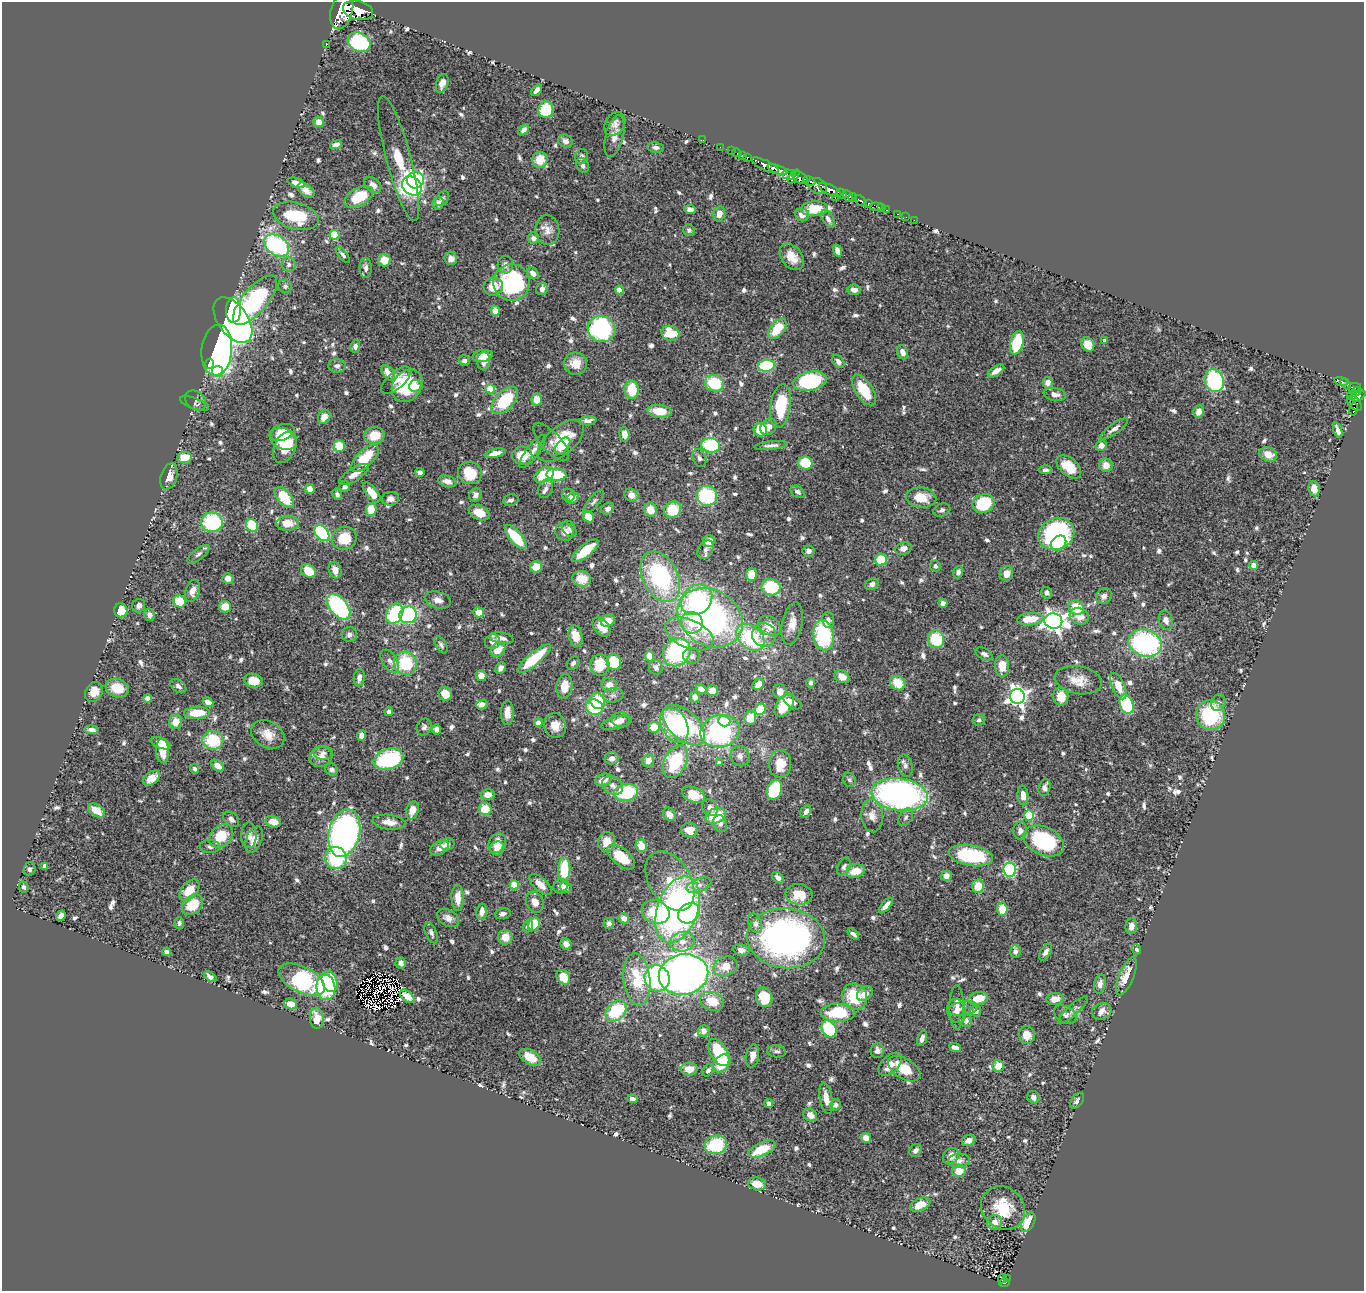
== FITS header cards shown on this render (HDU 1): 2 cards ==
NAXIS1  =                 1362
NAXIS2  =                 1289

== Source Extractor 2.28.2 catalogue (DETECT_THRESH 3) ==
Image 1362 x 1289 px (HDU 1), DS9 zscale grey, 1 PNG px = 1 image px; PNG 1366 x 1293 px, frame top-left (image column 1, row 1289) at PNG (2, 2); each listed source drawn as its Kron ellipse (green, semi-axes under 4 px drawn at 4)
Background 1.01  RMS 0.027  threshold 0.0801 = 3 sigma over >= 5 px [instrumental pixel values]
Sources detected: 815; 4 with non-positive FLUX_AUTO (blend fragments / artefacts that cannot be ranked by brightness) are neither listed nor drawn; of the other 811, the 500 brightest by FLUX_AUTO listed and drawn (311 fainter detections omitted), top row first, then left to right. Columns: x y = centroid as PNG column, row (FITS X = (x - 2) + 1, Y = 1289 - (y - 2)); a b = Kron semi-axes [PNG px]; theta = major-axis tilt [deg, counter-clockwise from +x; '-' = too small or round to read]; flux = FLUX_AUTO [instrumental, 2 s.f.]
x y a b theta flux
358 10 15 9 -15 5500
342 11 18 11 75 9600
359 42 12 9 -28 160
326 45 2 2 - 13
442 83 9 6 71 12
537 90 6 4 51 7.2
546 110 8 7 - 69
319 122 5 5 - 16
615 124 12 9 57 9.7
524 130 6 4 43 5.5
615 136 21 9 76 17
703 140 2 2 - 9.2
565 141 7 6 - 7.7
336 145 6 4 25 9.7
656 147 8 5 -9 5.9
720 147 2 2 - 14
732 151 3 2 - 32
737 153 5 2 - 16
743 156 2 2 - 18
582 157 8 6 74 5.8
747 157 3 3 - 50
399 158 64 12 -75 98
540 160 8 7 - 34
583 165 8 6 -66 7.6
765 165 15 5 -25 2100
777 169 10 4 -23 2400
789 174 7 5 -2 300
794 177 8 3 56 310
800 178 8 5 -31 1400
415 180 9 8 - 170
809 181 6 3 -27 510
296 183 9 4 -18 10
373 185 9 6 -38 9.8
412 186 11 8 -39 310
817 186 10 7 -28 820
306 190 10 6 -40 13
830 190 12 5 -27 4000
842 194 6 3 -53 700
848 196 6 4 -62 1100
359 197 16 8 30 62
835 197 4 3 - 270
853 197 4 3 - 770
442 199 8 5 50 6.2
860 201 7 3 -44 330
438 203 6 5 - 9.6
868 203 4 3 - 480
876 207 6 4 -5 120
881 208 3 2 - 23
690 209 5 4 - 12
814 209 13 7 3 45
887 210 3 2 - 34
719 214 7 6 - 13
897 214 3 3 - 21
802 215 7 6 - 14
296 216 23 13 -15 78
906 217 2 2 - 8.2
828 219 10 5 -61 7.5
914 220 2 2 - 10
547 230 15 12 -84 16
689 230 6 5 - 5.7
334 235 5 4 - 83
534 238 6 5 - 6.5
277 245 13 9 -35 210
837 251 6 4 -72 9.9
343 255 10 4 -52 5.5
792 257 14 10 -53 25
451 258 6 6 - 14
384 260 6 6 - 25
289 265 7 7 - 6.4
505 265 9 7 -83 7.7
366 268 10 6 90 7.4
533 273 6 5 - 12
512 283 18 18 - 170
285 286 7 6 - 5.6
493 287 10 9 - 28
542 289 6 5 - 8
619 290 4 4 - 17
854 290 6 5 - 11
255 300 31 12 50 290
233 310 12 7 88 120
495 311 5 4 - 17
233 320 26 15 -54 550
602 329 14 12 -27 250
777 329 12 6 50 57
670 333 9 7 -16 46
1105 341 4 3 - 7.3
1017 343 12 6 76 96
1088 344 7 6 - 26
355 346 6 5 - 7.1
217 350 25 15 84 950
902 352 7 5 -68 11
483 356 10 6 11 23
464 361 5 5 - 7.6
483 361 9 6 87 13
838 361 7 5 -50 8.6
210 364 5 4 - 64
576 364 11 11 - 28
337 366 8 7 - 7.3
766 366 8 6 4 110
218 371 6 5 - 74
996 371 9 4 34 14
388 373 8 5 -53 17
396 380 18 8 42 19
810 381 17 9 11 190
1214 381 12 9 -69 180
1341 381 7 3 -16 220
1048 382 6 5 - 15
714 383 9 8 - 79
1346 384 6 4 -51 290
407 386 17 14 51 100
416 386 6 6 - 14
1355 387 6 4 10 340
490 389 5 4 - 56
632 390 9 7 -88 53
864 390 17 8 -57 59
1357 391 5 4 - 330
1055 394 11 6 -9 11
1351 395 5 3 - 180
1359 396 7 4 32 490
196 400 11 8 -39 6.6
537 400 6 5 - 23
505 401 16 9 47 99
195 403 15 5 -18 5.7
1355 403 9 5 -48 200
781 406 22 10 81 86
1353 409 6 4 79 72
659 411 12 6 -7 42
1199 411 6 5 - 16
324 417 7 5 55 17
588 421 8 4 4 7.5
769 427 9 7 48 16
1114 429 16 5 36 10
760 430 7 6 - 47
1338 430 8 3 -72 9.1
282 432 13 8 20 26
624 434 7 5 -84 16
374 436 10 8 9 36
284 439 14 10 -23 37
561 441 27 14 40 76
551 442 24 10 -47 12
711 445 9 7 -8 110
771 445 16 4 6 8
1101 445 5 5 - 15
339 446 6 5 - 47
563 446 10 6 51 18
285 447 16 11 67 58
532 451 20 6 53 14
495 453 11 4 14 14
1268 454 9 7 -23 23
522 456 10 9 - 37
185 458 7 5 8 37
365 458 17 8 45 68
699 458 9 6 -67 6.4
805 463 7 6 - 62
1106 465 7 6 - 18
1069 467 14 8 -41 41
1045 470 6 4 -3 5.2
420 472 5 4 - 6.5
470 473 12 11 - 61
354 474 17 6 32 18
544 475 10 7 30 77
556 475 10 6 -4 77
169 477 13 8 72 19
447 481 9 5 -14 9.5
345 487 5 5 - 7.3
310 489 5 4 - 14
546 489 10 7 71 7.2
1314 489 8 5 -84 13
798 492 8 5 -35 5.8
372 493 12 5 -52 28
337 494 6 4 -64 5.8
476 495 7 6 - 7.1
569 495 6 6 - 8.2
631 495 7 6 - 13
707 496 10 10 - 140
284 498 12 6 -50 59
573 498 6 5 - 11
921 498 15 10 -6 37
390 499 9 7 5 9.6
511 500 7 5 12 6
594 502 14 5 51 5.9
984 503 11 9 20 86
371 509 6 5 - 34
608 509 7 5 39 6.7
650 510 7 6 - 26
673 510 9 8 - 59
942 510 8 6 20 5.4
479 513 11 7 -24 26
589 517 6 5 - 32
212 522 11 10 - 140
288 523 11 7 1 26
252 525 6 6 - 75
569 529 9 6 -55 6.3
565 532 9 9 - 14
322 533 9 6 -52 160
1056 534 18 15 25 260
515 537 15 6 -49 77
344 538 12 11 - 49
709 541 6 6 - 29
1058 543 8 6 41 51
903 549 8 6 21 11
705 550 10 7 59 7.5
585 551 16 6 39 47
808 551 6 5 - 6.9
199 554 13 5 38 6.2
881 560 6 5 - 54
1253 565 4 4 - 14
935 566 6 5 - 5.9
536 567 6 5 - 24
335 570 8 6 -73 17
308 571 8 6 -35 37
958 572 6 5 - 6.1
751 574 6 5 - 30
1006 574 7 6 - 17
660 577 27 17 -63 220
228 578 5 5 - 11
582 579 9 7 -14 32
872 584 7 5 28 7.8
771 587 9 8 - 86
193 591 11 7 72 14
1047 593 6 5 - 6.8
1104 596 8 7 - 10
438 600 13 8 -15 13
697 600 17 14 40 170
179 601 6 6 - 62
943 603 4 4 - 11
139 606 7 6 - 8.1
225 607 6 5 - 23
339 607 15 9 -51 210
1076 608 8 7 - 44
121 610 7 6 - 35
479 612 5 5 - 21
395 614 11 8 60 130
150 615 6 5 - 7.2
408 615 9 8 - 200
1079 616 10 8 -25 24
710 618 34 27 -31 480
1030 619 13 6 4 38
828 620 8 6 -84 7.6
1166 620 9 7 -76 12
608 621 7 5 22 17
1053 621 9 7 -10 1200
692 623 11 10 - 33
792 624 22 10 79 21
769 626 12 9 -33 25
602 627 11 7 -49 21
689 634 26 14 -23 45
349 635 7 7 - 7.7
764 635 12 11 - 18
824 635 15 10 -82 150
576 636 11 7 -76 28
750 637 16 11 -41 130
501 638 12 5 -9 13
936 639 9 8 - 79
492 642 8 7 - 13
1145 643 17 13 -20 300
441 645 9 5 -60 5.3
498 650 8 6 44 28
677 652 15 13 48 190
984 654 9 5 -26 6
649 656 5 4 - 23
692 656 8 8 - 6.8
534 659 21 6 40 93
390 661 13 7 -57 10
614 662 8 7 - 70
405 663 12 11 - 94
573 663 7 5 50 5.6
600 665 11 9 85 50
1002 666 10 7 -87 31
656 667 7 6 - 7.2
501 668 6 5 - 9.4
481 676 5 5 - 17
842 677 8 6 -31 19
359 678 9 5 85 9.7
1078 680 23 14 -10 29
253 681 9 7 -12 28
811 683 4 4 - 6.5
898 683 8 6 -37 39
758 684 6 5 - 18
609 685 8 7 - 19
178 686 9 6 -35 7.7
564 686 12 8 84 31
1118 686 14 6 -66 22
117 688 12 9 -21 36
701 689 5 4 - 12
712 691 5 5 - 14
94 692 10 8 57 22
780 692 7 6 - 13
445 694 7 6 - 23
613 695 10 7 7 8.8
1017 696 7 7 - 920
1061 696 9 7 -82 33
695 697 5 5 - 7.4
148 698 4 4 - 16
598 701 8 7 - 79
208 702 6 4 -36 13
793 702 10 5 -32 9.8
1218 703 8 7 - 6.4
1126 704 10 6 -69 120
482 705 6 4 20 9.9
784 705 13 8 57 44
595 707 9 7 -25 92
760 709 6 5 - 56
389 712 4 4 - 5.5
197 713 13 6 3 47
507 713 12 6 -89 17
1211 715 15 14 - 140
750 718 7 6 - 30
621 720 9 7 -11 11
979 720 6 5 - 5.7
724 721 6 5 - 65
176 722 7 6 - 22
538 723 4 4 - 17
617 723 15 6 14 19
674 725 18 12 -62 170
684 725 25 14 -43 170
555 726 12 11 - 23
424 727 9 7 60 5.8
654 727 5 5 - 37
437 729 5 4 - 9
92 730 7 4 -6 7.6
720 731 20 16 12 270
268 735 17 13 -29 26
362 736 5 4 - 13
213 740 10 9 - 85
161 743 10 5 -21 19
162 751 12 6 -86 30
323 753 10 7 -7 7
740 756 10 9 - 11
321 757 12 9 23 14
612 758 7 6 - 12
388 759 15 10 18 160
648 761 6 5 - 16
675 762 18 11 63 110
719 763 4 4 - 7.1
780 764 14 11 87 42
218 766 7 5 -38 16
905 766 11 7 -73 7.9
195 769 5 4 - 6.4
332 770 6 5 - 7
151 778 9 6 38 19
603 780 9 6 22 16
849 780 7 6 - 5.6
613 785 11 8 -32 11
1045 787 9 5 74 9.8
774 790 10 7 69 96
626 793 12 8 11 110
488 795 7 5 8 15
694 795 12 7 -21 42
900 795 28 16 -7 700
1023 795 10 5 -84 18
710 808 9 7 -50 9.6
485 809 6 6 - 36
96 810 9 5 -34 28
412 810 9 6 74 21
806 811 6 5 - 7.2
669 814 7 5 -53 16
1029 815 5 5 - 110
716 816 10 7 21 56
872 816 16 11 -86 18
906 817 10 6 58 6
231 819 9 6 -41 8.3
273 822 8 5 -14 22
389 822 16 7 -7 17
720 824 8 7 - 8.4
689 830 8 7 - 23
1020 831 9 7 90 10
344 833 24 15 77 880
249 835 13 7 89 14
221 836 13 10 44 51
254 840 14 8 68 18
1044 841 21 14 -24 160
607 842 10 8 81 24
497 843 10 8 57 23
447 844 7 5 13 9.1
641 846 6 5 - 28
210 847 10 6 -4 6.9
439 848 10 6 27 17
497 848 7 7 - 19
971 856 22 10 -10 140
621 857 16 8 -39 48
336 858 11 10 - 120
45 866 4 4 - 10
844 867 9 6 64 5.8
30 869 7 6 - 5.4
564 869 12 6 87 67
1010 870 7 6 - 190
855 871 10 6 12 30
946 876 5 5 - 14
778 878 7 4 -42 6.7
670 881 32 20 -59 64
540 884 14 6 -42 16
514 885 4 4 - 58
699 885 13 6 22 11
561 886 7 7 - 9.7
978 886 6 6 - 30
24 887 6 4 -65 5.4
566 887 6 5 - 6.9
189 890 12 7 49 37
799 894 13 10 -6 38
458 898 13 6 -90 22
535 902 11 8 -62 13
192 905 12 9 42 47
886 906 9 4 50 12
677 909 34 20 70 660
1002 909 6 5 - 33
482 912 8 5 82 15
656 912 14 11 -22 110
689 913 12 9 35 140
503 914 8 5 14 7.2
61 916 5 4 - 10
448 918 12 8 -30 14
624 918 5 5 - 14
179 923 5 4 - 5.3
609 923 5 5 - 6.6
755 923 10 6 -72 8.8
534 924 7 5 62 53
528 926 6 5 - 5.7
1131 926 8 6 83 13
431 933 11 5 -66 6.5
853 934 7 3 -40 5.9
505 937 7 7 - 24
786 938 39 30 -5 590
682 942 12 9 9 20
566 944 6 5 - 12
1137 949 5 4 - 5.7
741 950 8 5 -10 8.3
167 952 4 4 - 6.9
1015 952 6 5 - 6.4
1046 952 9 5 59 7.4
401 963 6 5 - 8.2
725 966 12 9 23 21
684 975 25 20 10 1400
1126 976 20 7 67 33
210 977 7 4 -34 7.1
563 977 8 6 -53 32
657 978 13 12 - 240
637 979 26 13 -83 98
302 980 25 13 -26 240
330 981 11 7 -68 110
1100 984 9 5 76 9.8
326 987 13 9 -83 75
865 994 8 6 40 15
407 996 8 5 -38 15
764 997 10 8 -70 53
854 997 13 12 - 72
978 998 10 6 11 35
1055 999 8 6 5 14
712 1001 12 9 -21 38
291 1004 6 5 - 20
957 1007 22 7 -90 16
963 1008 15 7 9 11
1073 1010 19 5 43 9.4
616 1011 12 8 46 110
957 1011 12 9 -70 12
975 1011 6 5 - 11
1102 1011 10 8 21 12
838 1013 17 9 -1 95
1065 1015 12 8 -29 7.9
317 1018 10 7 -84 30
966 1020 7 6 - 10
829 1029 9 7 -58 120
704 1031 6 6 - 8.2
1027 1035 9 8 - 26
922 1038 8 4 71 8.4
955 1047 6 4 -21 8.6
777 1051 9 6 -6 5.4
877 1051 7 6 - 8.7
719 1052 15 8 -59 100
752 1056 11 6 81 11
530 1057 12 7 -30 27
722 1063 10 7 47 61
890 1064 14 8 44 21
998 1066 6 5 - 22
689 1069 8 6 3 21
904 1069 18 10 -32 45
708 1070 7 5 44 6
1033 1097 6 5 - 7.7
826 1098 16 6 -80 19
632 1099 5 4 - 6.5
1077 1101 9 5 54 7.2
769 1103 4 4 - 7.5
835 1105 6 5 - 6.4
810 1115 7 6 - 14
866 1138 5 5 - 15
968 1140 7 5 27 12
716 1145 11 9 16 91
762 1149 14 6 24 51
915 1150 7 5 43 7.7
951 1156 9 7 51 15
959 1161 11 7 2 9.6
959 1171 7 6 - 27
757 1184 9 6 -11 24
920 1205 10 6 23 30
1003 1208 23 20 -43 65
995 1222 7 7 - 16
1028 1222 10 6 61 45
1007 1278 2 2 - 5.6
1002 1279 5 4 - 87
1004 1283 5 3 - 77
At the frame edge (FLAGS 8, measured only in part): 1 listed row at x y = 342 11
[311 fainter detections neither listed nor drawn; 4 non-positive-flux detections neither listed nor drawn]